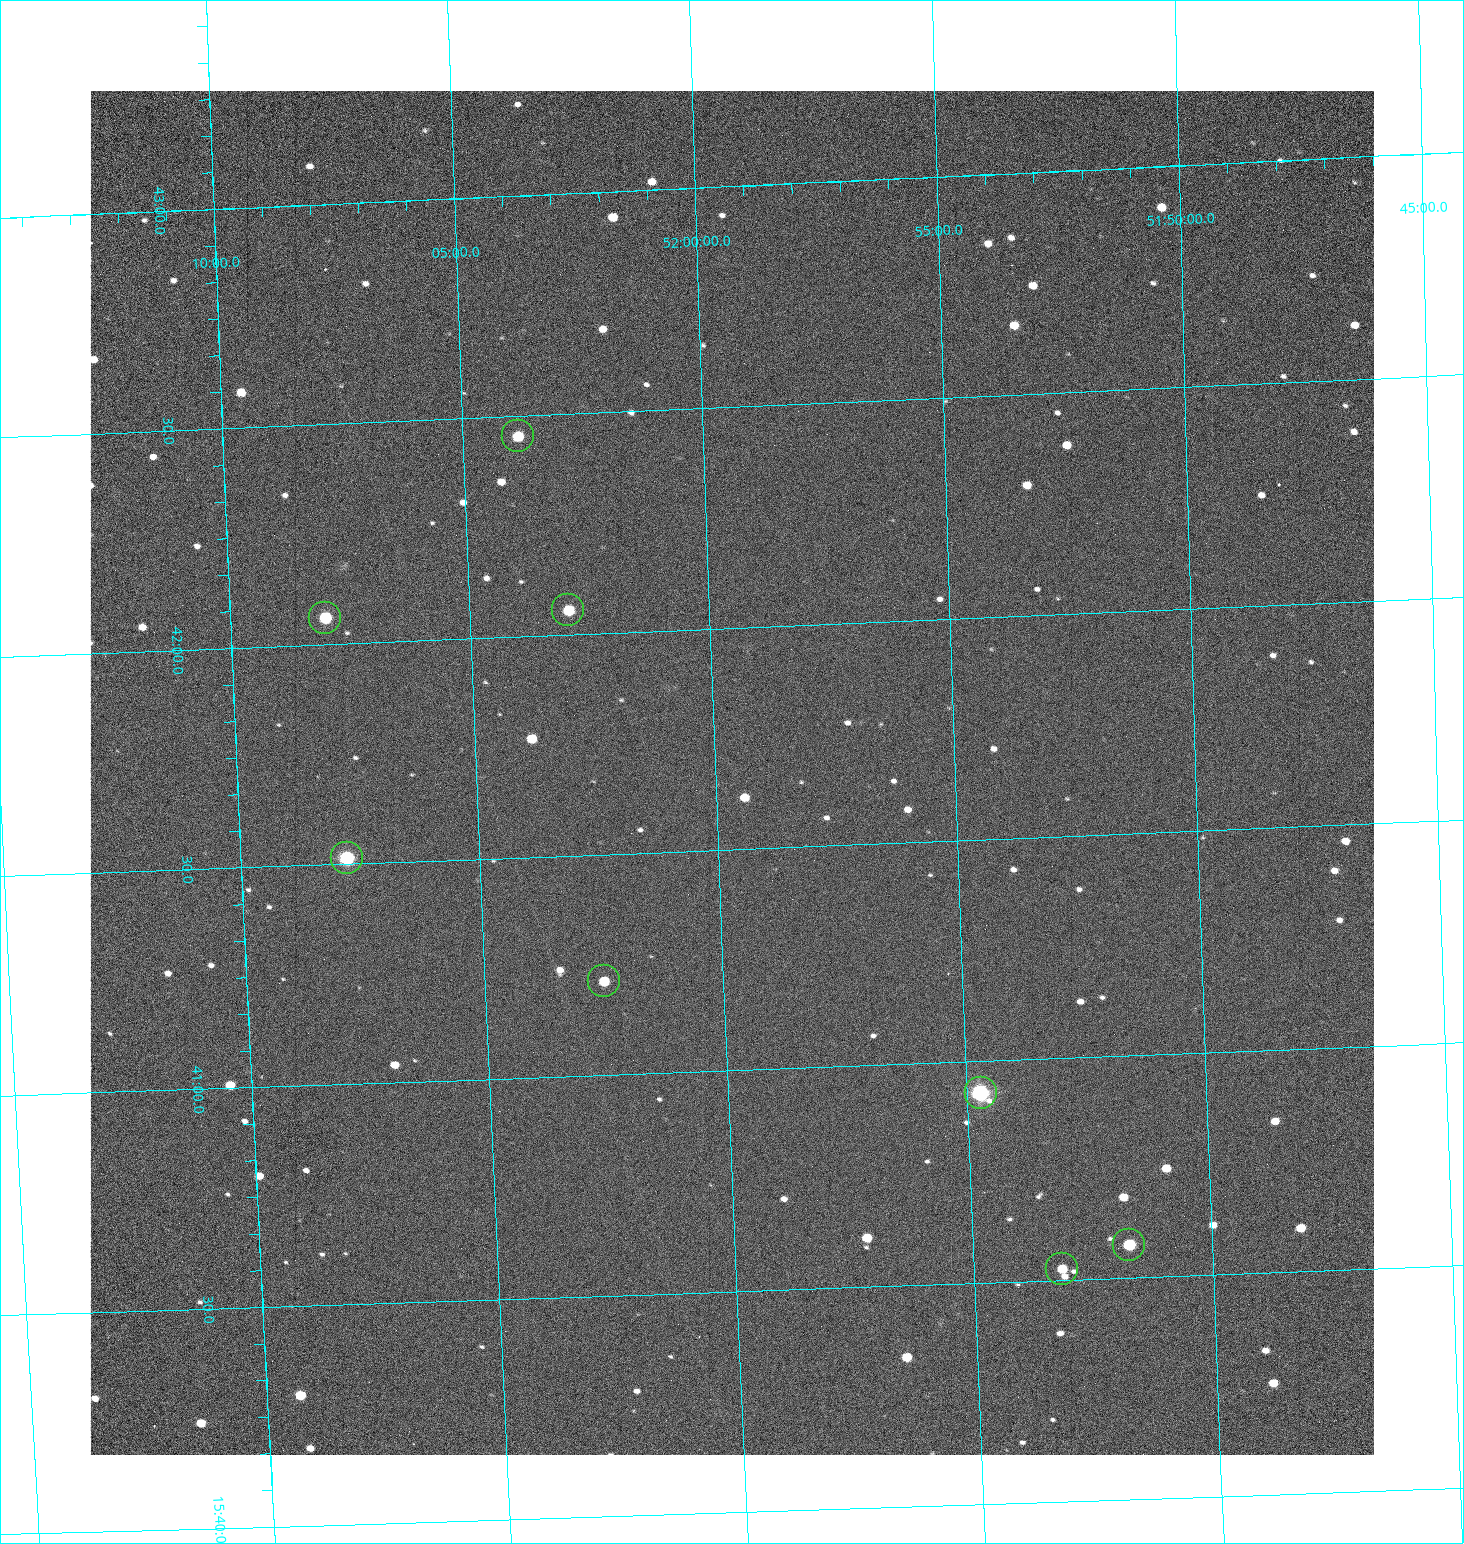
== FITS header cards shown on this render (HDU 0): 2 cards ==
NAXIS1  =                 1284 /fastest changing axis
NAXIS2  =                 1364 /next to fastest changing axis

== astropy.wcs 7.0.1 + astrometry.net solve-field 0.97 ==
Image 1284 x 1364 px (HDU 0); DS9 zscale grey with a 90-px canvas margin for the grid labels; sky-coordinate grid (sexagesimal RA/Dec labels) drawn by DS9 from the SOLVED WCS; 8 Tycho-2 reference stars matched to detected sources circled (green)
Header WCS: RA---TAN/DEC--TAN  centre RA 15:41:40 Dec +52:00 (235.42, +51.99 deg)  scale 1.26 arcsec/px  FOV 26.9' x 28.5'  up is +92 deg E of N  parity flipped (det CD > 0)
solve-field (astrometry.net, Tycho-2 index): VERIFIED the header's WCS against the Tycho-2 star catalogue (8 matches, 0 conflicts) and refined it, rather than solving blind
Solved WCS: RA---TAN-SIP/DEC--TAN-SIP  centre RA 15:41:40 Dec +52:00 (235.42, +51.99 deg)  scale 1.25 arcsec/px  FOV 26.8' x 28.5'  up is +92 deg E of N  parity flipped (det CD > 0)
The solver's refit moves the header's centre by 0.79 arcsec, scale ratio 0.9975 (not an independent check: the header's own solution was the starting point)
Tycho-2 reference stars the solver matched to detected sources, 8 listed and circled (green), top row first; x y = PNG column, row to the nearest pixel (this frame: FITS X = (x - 90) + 1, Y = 1364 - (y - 91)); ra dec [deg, ICRS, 3 dp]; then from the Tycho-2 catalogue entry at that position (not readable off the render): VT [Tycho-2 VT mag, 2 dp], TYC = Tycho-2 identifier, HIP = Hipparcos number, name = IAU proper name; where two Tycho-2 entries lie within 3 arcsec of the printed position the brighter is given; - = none
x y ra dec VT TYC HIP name
518 436 235.614 +52.064 11.61 3489-1132-1 - -
568 610 235.514 +52.049 11.19 3489-1407-1 - -
325 618 235.515 +52.133 11.12 3489-1380-1 - -
347 858 235.378 +52.130 9.31 3489-1322-1 76850 -
604 981 235.303 +52.042 11.52 3489-958-1 - -
981 1093 235.232 +51.912 9.59 3489-824-1 - -
1129 1245 235.143 +51.862 10.97 3489-1016-1 - -
1062 1269 235.131 +51.886 12.29 3489-908-1 - -